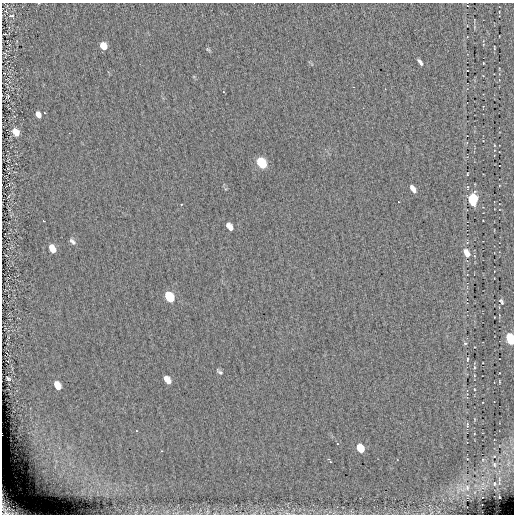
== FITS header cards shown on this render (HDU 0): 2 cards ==
NAXIS1  =                  512 / length of data axis 1
NAXIS2  =                  512 / length of data axis 2

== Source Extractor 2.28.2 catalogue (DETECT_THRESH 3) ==
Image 512 x 512 px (HDU 0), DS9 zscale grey, 1 PNG px = 1 image px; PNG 516 x 516 px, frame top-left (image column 1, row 512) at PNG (2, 3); no overlay
Background -0.036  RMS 4.7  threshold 14.1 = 3 sigma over >= 5 px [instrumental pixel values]
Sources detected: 48; all 48 listed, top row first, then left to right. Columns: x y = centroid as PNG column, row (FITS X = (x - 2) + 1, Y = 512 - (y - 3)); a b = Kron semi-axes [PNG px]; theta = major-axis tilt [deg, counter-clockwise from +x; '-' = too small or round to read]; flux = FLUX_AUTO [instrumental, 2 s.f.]
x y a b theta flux
11 16 8 4 -6 700
4 34 4 2 - 2000
103 46 6 5 - 5500
494 48 5 2 - 240
208 49 7 4 -44 420
420 62 7 3 -53 1100
483 63 3 2 - 220
467 71 3 2 - 190
353 87 3 2 - 350
223 92 3 2 - 330
8 96 6 3 83 370
38 114 6 5 - 1900
16 132 7 6 - 4200
494 145 4 2 - 230
262 163 9 7 -54 9400
467 174 3 2 - 270
413 189 8 4 -57 1700
473 200 10 7 -87 13000
181 204 4 2 - 210
43 221 3 2 - 1800
230 226 9 5 -56 1700
72 241 9 5 -47 930
52 248 9 6 -62 3700
467 253 11 7 -62 2700
169 297 9 6 -58 12000
501 301 7 4 -54 600
510 339 8 5 -70 26000
465 343 4 4 - 560
467 359 6 3 89 400
474 367 5 3 - 320
220 372 10 5 -41 720
8 379 4 3 - 550
167 380 8 5 -52 2600
499 382 4 3 - 250
57 385 8 5 -60 4200
474 389 4 3 - 250
467 425 7 4 83 550
360 448 8 6 -60 6300
161 451 2 2 - 220
328 459 3 2 - 390
330 462 3 3 - 590
494 465 5 4 - 350
55 467 9 4 -90 1100
494 484 3 2 - 250
467 487 8 5 -77 780
499 497 2 2 - 160
9 508 23 14 -39 7300
207 512 6 4 72 480
At the frame edge (FLAGS 8, measured only in part): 3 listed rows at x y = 4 34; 510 339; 9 508